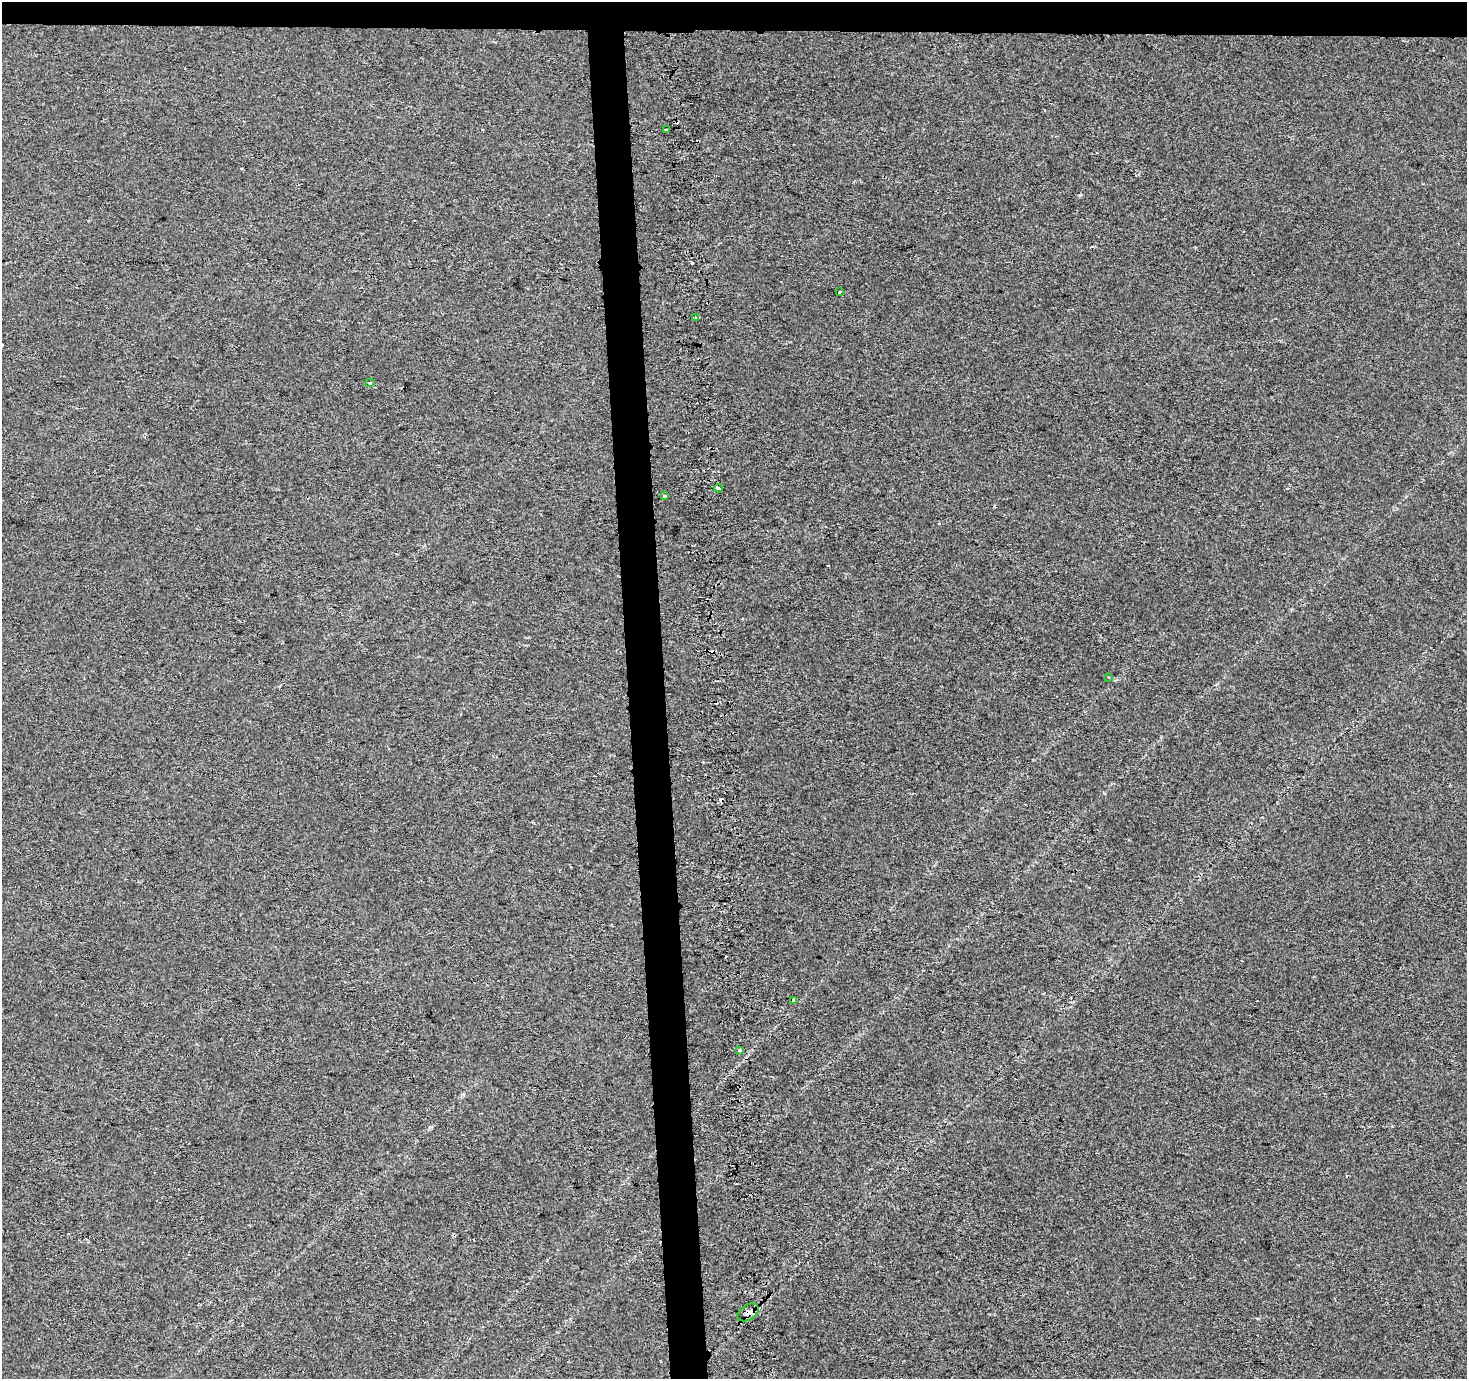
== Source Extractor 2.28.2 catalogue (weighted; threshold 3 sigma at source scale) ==
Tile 2 of 3 x 3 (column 2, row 1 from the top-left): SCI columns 1466-2930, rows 2756-4132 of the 4459 x 4133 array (HDU 1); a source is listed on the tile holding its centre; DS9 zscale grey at full resolution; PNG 1469 x 1381 px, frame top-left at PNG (2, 2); each listed source drawn as its Kron ellipse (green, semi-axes under 4 px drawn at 4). Shown black and unused: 5% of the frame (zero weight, under 2 of 3 exposures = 3% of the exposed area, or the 3 px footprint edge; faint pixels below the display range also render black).
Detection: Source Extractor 2.28.2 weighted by HDU 2 'WHT'; one run over the whole footprint, this tile lists its part. Background 0.00112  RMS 0.0055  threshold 0.0247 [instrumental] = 3 sigma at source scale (4.5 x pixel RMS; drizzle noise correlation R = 1.50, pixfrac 1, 0.0396/0.0396 arcsec/px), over >= 5 px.
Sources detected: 18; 8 cosmic-ray / hot-pixel residue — neither listed nor drawn; the other 10 listed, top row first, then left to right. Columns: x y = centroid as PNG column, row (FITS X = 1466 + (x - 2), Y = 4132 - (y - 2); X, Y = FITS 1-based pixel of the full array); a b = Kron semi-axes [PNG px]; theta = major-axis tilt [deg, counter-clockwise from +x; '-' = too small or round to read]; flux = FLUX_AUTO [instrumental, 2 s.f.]
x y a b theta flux
666 130 3 3 - 4.2
839 292 3 3 - 3.2
696 318 3 2 - 1.2
370 383 5 4 - 0.96
718 488 4 3 - 4.8
664 496 3 3 - 4.6
1108 677 3 3 - 0.51
793 1000 3 3 - 2.5
740 1050 3 3 - 2.3
748 1312 12 7 32 3.3
Overlapping masked pixels (flux is a lower limit): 1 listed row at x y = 748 1312
Unlisted compact peaks at least as high as the median listed source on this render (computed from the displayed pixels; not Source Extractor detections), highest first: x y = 1080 195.